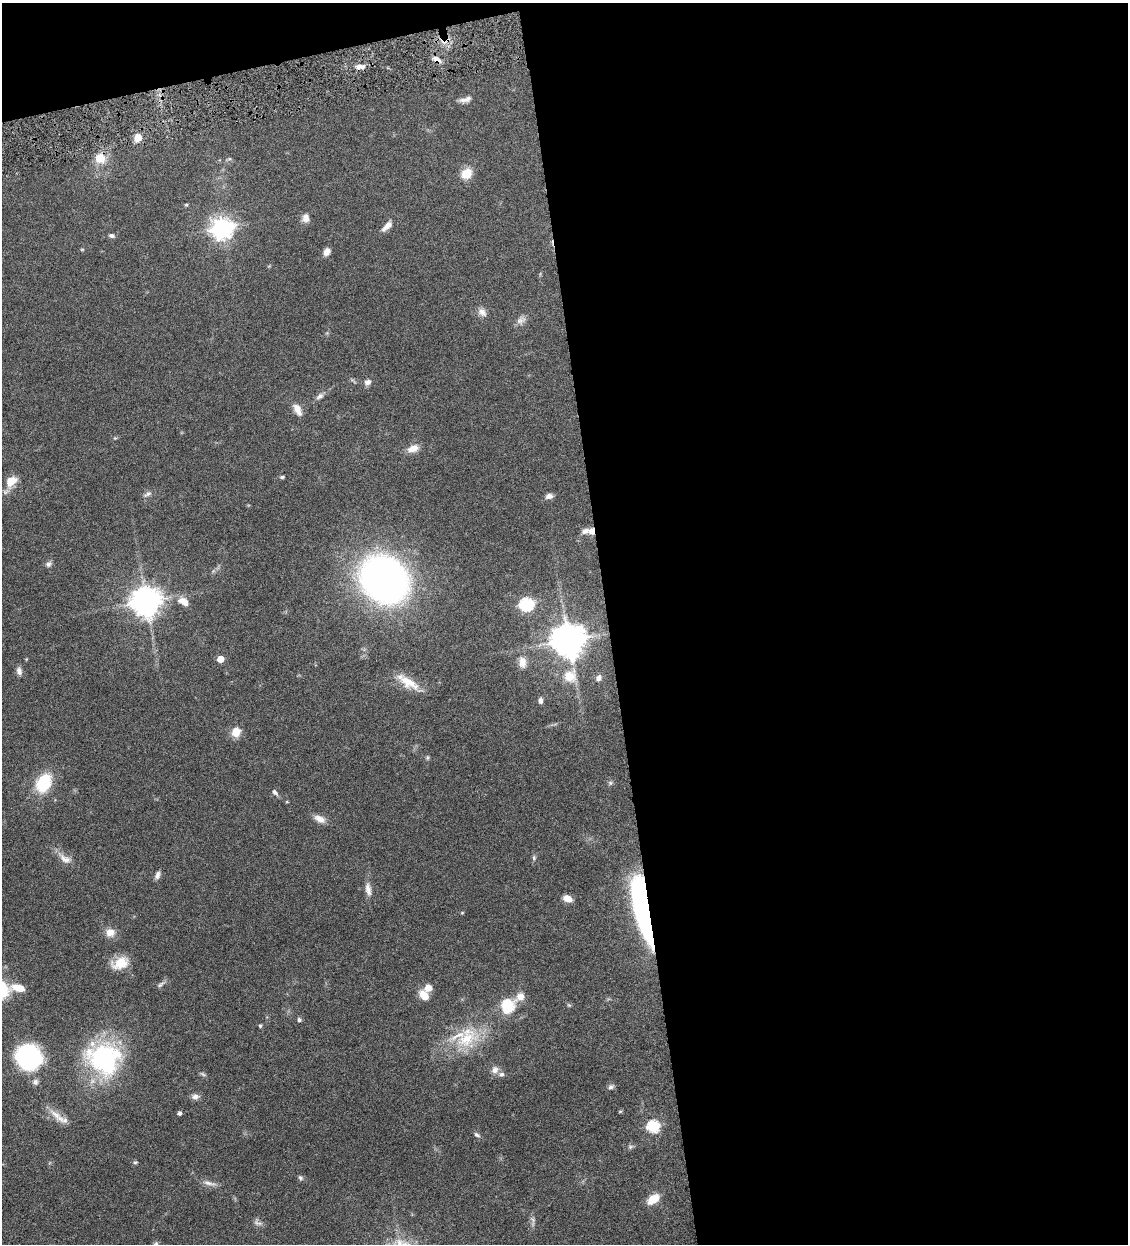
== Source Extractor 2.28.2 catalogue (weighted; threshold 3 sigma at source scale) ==
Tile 4 of 4 x 4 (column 4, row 1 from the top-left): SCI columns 3639-4764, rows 3729-4970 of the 4911 x 4972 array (HDU 1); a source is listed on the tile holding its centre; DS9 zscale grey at full resolution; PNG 1130 x 1246 px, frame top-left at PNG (2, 3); no overlay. Shown black and unused: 49% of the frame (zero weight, under 4 of 8 exposures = <1% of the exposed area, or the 3 px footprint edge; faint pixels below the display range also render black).
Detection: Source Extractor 2.28.2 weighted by HDU 2 'WHT'; one run over the whole footprint, this tile lists its part. Background 0.0441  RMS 0.0037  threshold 0.0152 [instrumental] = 3 sigma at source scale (4.09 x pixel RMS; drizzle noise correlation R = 1.36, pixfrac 0.8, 0.05/0.05 arcsec/px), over >= 5 px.
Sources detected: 83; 1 too faint to see at this stretch — not listed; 2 inside a brighter listed object's ellipse — not listed separately; the other 80 listed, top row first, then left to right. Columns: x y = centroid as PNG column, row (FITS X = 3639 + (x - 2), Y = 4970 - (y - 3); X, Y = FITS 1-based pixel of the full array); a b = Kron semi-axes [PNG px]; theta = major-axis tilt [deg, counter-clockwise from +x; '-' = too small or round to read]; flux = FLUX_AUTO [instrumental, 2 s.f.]
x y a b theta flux
437 59 10 6 -32 2.2
360 67 13 6 -1 1.9
466 99 16 6 15 1.7
138 138 7 6 - 4.5
100 159 12 11 - 5.4
229 159 7 4 0 0.5
467 174 13 11 44 5
186 205 5 4 - 0.36
306 218 11 9 -81 1.9
387 226 14 6 43 2.7
222 228 8 7 - 220
111 236 7 5 -7 0.82
82 249 6 3 1 0.32
327 252 9 7 59 2
482 312 12 8 -48 1.9
521 320 15 8 14 1.8
368 382 8 6 26 1.5
320 396 10 6 36 1.3
297 409 15 8 -60 2.9
413 448 14 8 21 3.2
282 477 6 4 9 0.53
11 481 17 11 39 4.4
148 494 12 5 35 1.1
549 496 9 6 16 1.6
585 531 12 8 23 1.8
592 531 7 6 - 2.4
48 564 8 7 - 0.98
384 579 35 29 -43 210
146 602 9 8 - 520
184 602 12 8 -29 3.6
526 604 6 6 - 56
568 640 10 9 - 750
220 659 5 5 - 5.1
522 662 16 10 -85 3
19 671 10 7 -76 1.5
570 676 13 12 - 6.8
598 678 9 7 61 1.4
408 682 31 11 -33 6.4
540 700 7 5 -88 1.1
236 732 12 10 71 3.7
427 758 7 4 84 0.5
44 783 24 17 62 13
275 792 9 5 -50 1.1
320 819 16 8 -26 2.5
534 858 7 5 72 0.64
65 859 20 9 -35 3
157 875 10 6 72 1.2
368 889 18 7 -81 2.3
567 898 9 6 -22 3.4
643 908 59 12 -79 99
462 913 5 3 - 0.3
110 932 11 10 - 3
120 963 20 13 23 6.3
160 984 11 5 32 0.9
19 988 14 7 -14 5.3
428 988 7 7 - 3.4
424 995 12 8 -49 4.3
569 1005 6 4 -33 0.44
507 1007 18 15 69 10
299 1020 6 5 - 0.7
260 1026 5 4 - 0.45
467 1038 36 25 43 17
28 1057 23 21 -36 42
104 1059 42 37 -26 44
495 1070 10 9 - 1.9
35 1082 8 8 - 1.2
610 1087 7 6 - 0.88
195 1097 9 7 0 1.5
620 1111 6 4 2 0.31
179 1113 4 4 - 0.97
57 1116 31 8 -40 3.9
653 1126 6 6 - 38
477 1135 8 5 -32 0.84
630 1147 8 4 32 0.69
135 1162 6 4 19 0.5
300 1178 7 5 -40 0.71
209 1183 19 5 -12 1.7
653 1199 10 7 37 7.7
258 1223 13 5 -23 1.1
156 1244 7 6 - 0.71
Overlapping masked pixels (flux is a lower limit): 3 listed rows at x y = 437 59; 592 531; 643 908
Isophote crosses this tile's border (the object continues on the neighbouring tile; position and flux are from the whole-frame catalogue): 1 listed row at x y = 156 1244